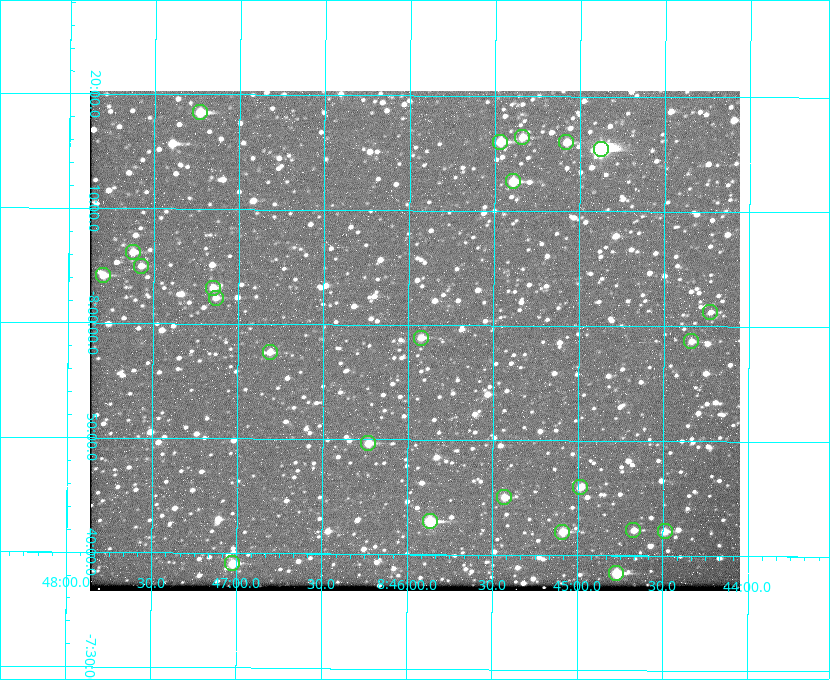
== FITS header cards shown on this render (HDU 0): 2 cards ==
NAXIS1  =                  650 / Width of table row in bytes
NAXIS2  =                  500 / Number of rows in table

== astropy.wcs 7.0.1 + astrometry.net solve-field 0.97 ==
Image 650 x 500 px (HDU 0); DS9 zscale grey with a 90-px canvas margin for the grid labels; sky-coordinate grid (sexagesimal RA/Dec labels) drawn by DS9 from the SOLVED WCS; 24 Tycho-2 reference stars matched to detected sources circled (green)
Header WCS: none
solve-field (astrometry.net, Tycho-2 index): SOLVED blind (the file carries no WCS)
Solved WCS: RA---TAN-SIP/DEC--TAN-SIP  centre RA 08:45:58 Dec -07:59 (131.49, -7.98 deg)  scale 5.24 arcsec/px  FOV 56.7' x 43.6'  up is +180 deg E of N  parity flipped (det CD > 0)
(file carries no celestial WCS; the grid is the blind solution)
Tycho-2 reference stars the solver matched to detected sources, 24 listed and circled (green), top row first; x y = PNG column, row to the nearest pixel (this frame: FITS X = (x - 90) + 1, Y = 500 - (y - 91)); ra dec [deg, ICRS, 3 dp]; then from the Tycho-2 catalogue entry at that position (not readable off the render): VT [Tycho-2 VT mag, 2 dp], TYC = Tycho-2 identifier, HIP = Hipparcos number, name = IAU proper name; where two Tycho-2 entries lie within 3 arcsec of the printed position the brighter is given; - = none
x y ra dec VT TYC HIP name
200 112 131.808 -8.307 9.64 5442-1713-1 - -
522 137 131.335 -8.274 10.98 5442-594-1 - -
500 142 131.367 -8.267 10.01 5442-454-1 - -
566 142 131.270 -8.267 10.78 5442-693-1 - -
601 149 131.219 -8.257 7.68 5442-1112-1 42924 -
513 181 131.348 -8.210 9.85 5442-617-1 - -
133 252 131.905 -8.103 11.02 5442-880-1 - -
141 266 131.893 -8.083 11.47 5442-1030-1 - -
103 275 131.948 -8.069 10.69 5442-1045-1 - -
213 288 131.787 -8.052 11.26 5442-527-1 - -
216 298 131.783 -8.038 11.46 5442-45-1 - -
710 312 131.057 -8.021 12.20 5442-277-1 - -
421 338 131.481 -7.982 10.84 5442-1444-1 - -
691 341 131.085 -7.979 12.05 5442-273-1 - -
270 352 131.703 -7.959 11.45 5442-1027-1 - -
368 443 131.557 -7.828 10.76 5442-1179-1 - -
580 487 131.247 -7.766 11.19 5442-426-1 - -
504 497 131.357 -7.750 10.86 5442-458-1 - -
430 521 131.466 -7.715 9.32 5442-1286-1 43006 -
633 530 131.168 -7.704 11.38 5442-657-1 - -
665 531 131.122 -7.702 11.05 5442-69-1 - -
562 532 131.272 -7.701 10.67 5442-1279-1 - -
232 563 131.756 -7.652 10.62 5442-824-1 - -
616 573 131.192 -7.641 10.08 5442-772-1 - -